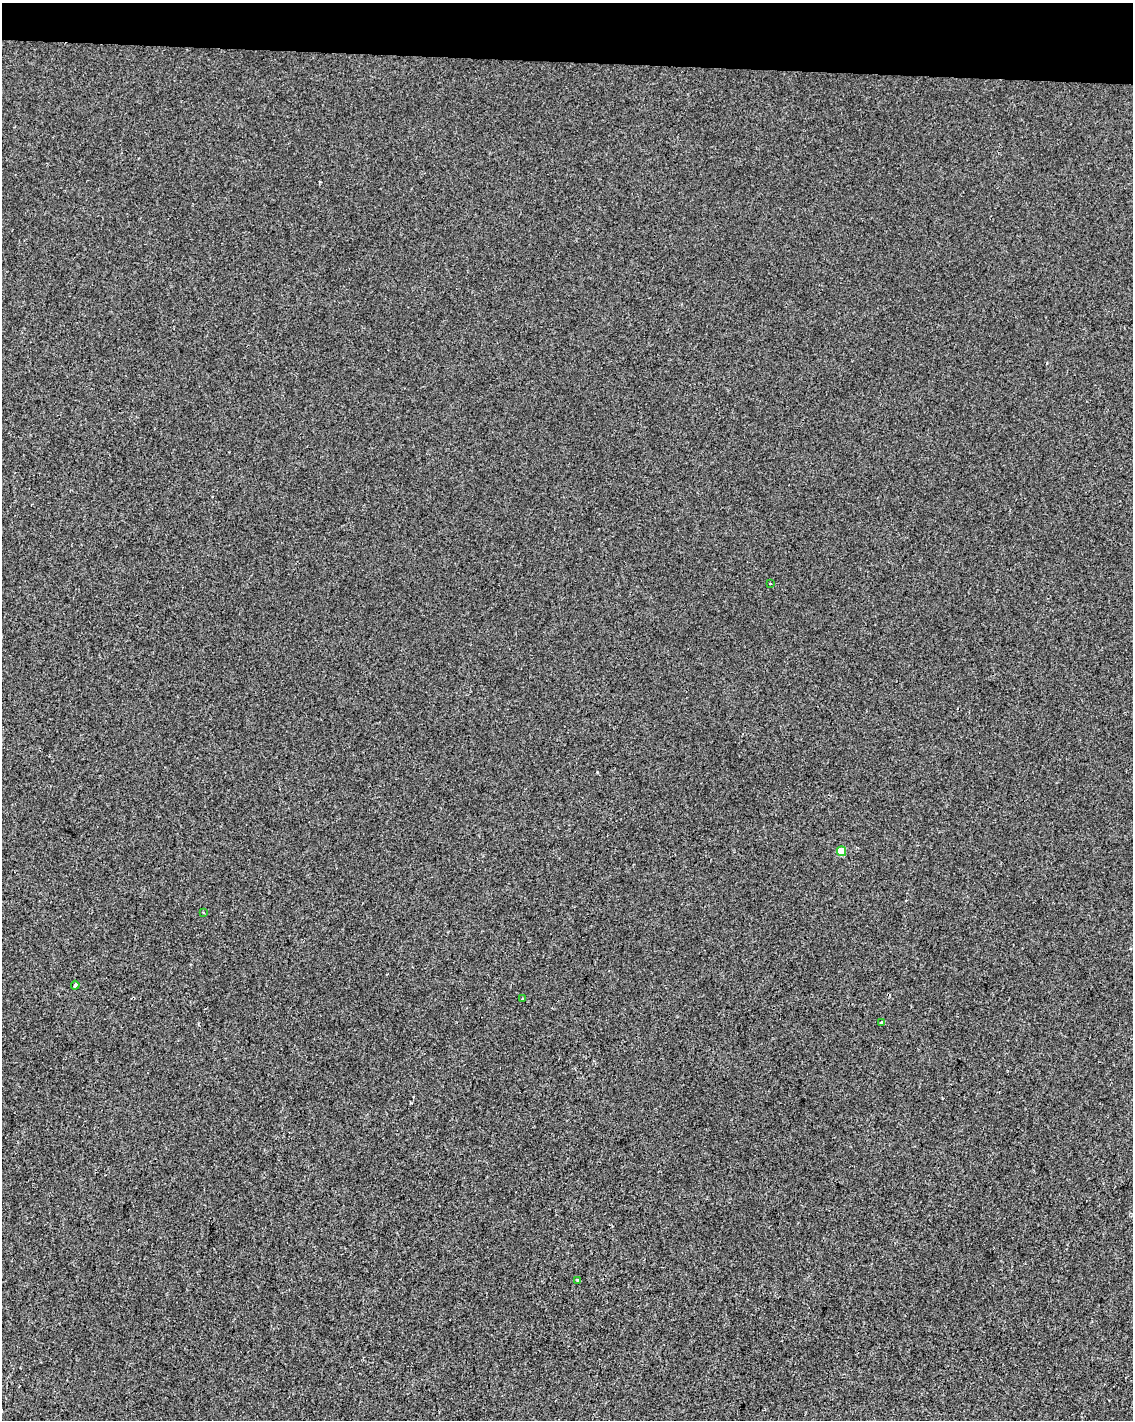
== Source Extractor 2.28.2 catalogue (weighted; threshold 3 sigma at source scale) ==
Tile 2 of 4 x 3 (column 2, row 1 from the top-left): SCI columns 1138-2268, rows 3120-4537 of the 4529 x 4764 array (HDU 1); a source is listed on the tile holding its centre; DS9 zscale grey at full resolution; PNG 1135 x 1422 px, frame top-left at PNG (2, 3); each listed source drawn as its Kron ellipse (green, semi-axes under 4 px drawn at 4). Shown black and unused: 4% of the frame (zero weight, under 2 of 3 exposures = <1% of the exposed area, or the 3 px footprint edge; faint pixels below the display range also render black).
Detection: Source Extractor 2.28.2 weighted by HDU 2 'WHT'; one run over the whole footprint, this tile lists its part. Background -3.05e-04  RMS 0.0042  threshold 0.0191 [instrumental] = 3 sigma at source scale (4.5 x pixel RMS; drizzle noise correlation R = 1.50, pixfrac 1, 0.0396/0.0396 arcsec/px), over >= 5 px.
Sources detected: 7; all 7 listed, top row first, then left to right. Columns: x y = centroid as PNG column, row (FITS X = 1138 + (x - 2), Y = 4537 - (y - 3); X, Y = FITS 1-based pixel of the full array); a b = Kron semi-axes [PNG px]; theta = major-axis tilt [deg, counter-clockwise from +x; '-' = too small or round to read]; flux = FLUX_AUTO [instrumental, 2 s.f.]
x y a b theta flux
770 583 3 2 - 0.54
841 851 5 4 - 10
203 912 4 2 - 0.29
75 985 4 3 - 1.6
523 999 3 3 - 1.6
881 1023 3 3 - 1.2
577 1280 4 3 - 0.53